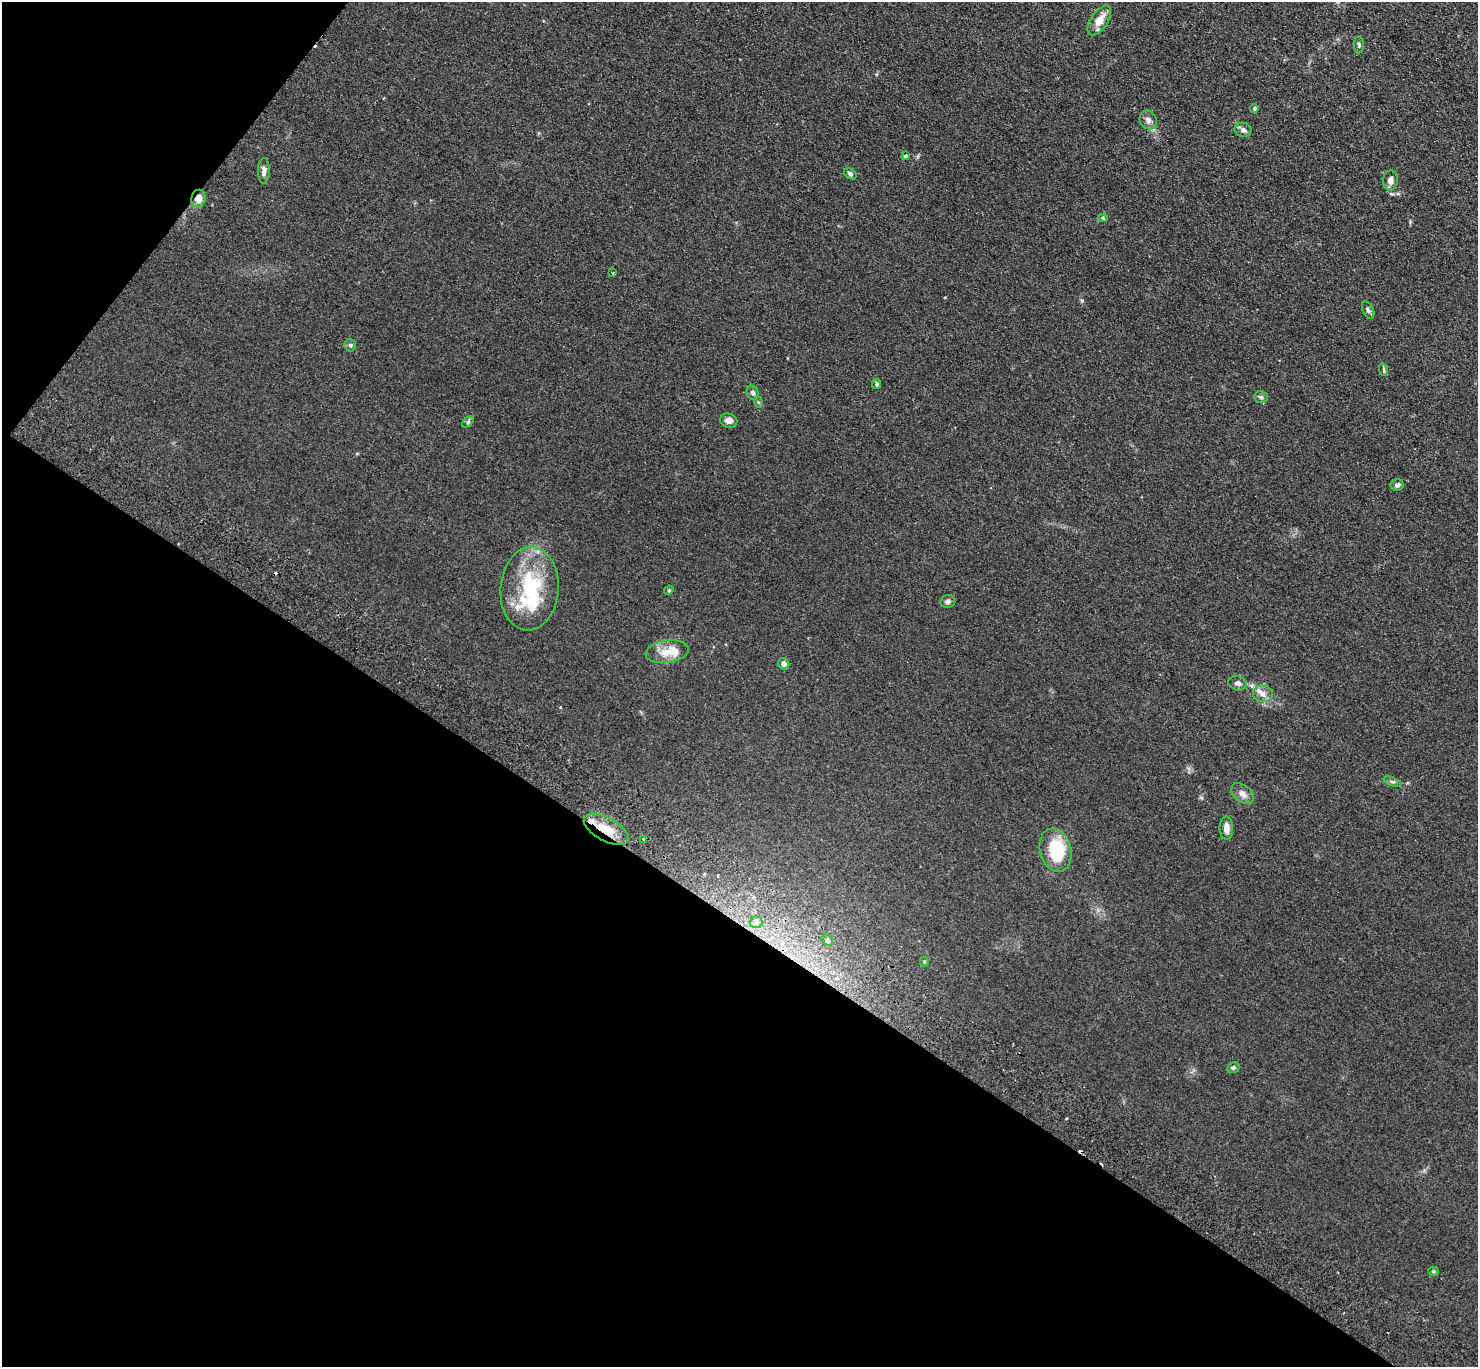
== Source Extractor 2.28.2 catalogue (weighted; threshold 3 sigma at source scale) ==
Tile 9 of 4 x 4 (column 1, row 3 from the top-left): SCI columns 38-1513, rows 1569-2933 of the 5975 x 6006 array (HDU 1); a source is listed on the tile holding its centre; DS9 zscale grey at full resolution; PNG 1480 x 1369 px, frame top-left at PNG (2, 2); each listed source drawn as its Kron ellipse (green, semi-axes under 4 px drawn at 4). Shown black and unused: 36% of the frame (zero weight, under 2 of 3 exposures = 3% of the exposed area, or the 3 px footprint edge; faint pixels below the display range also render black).
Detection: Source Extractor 2.28.2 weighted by HDU 2 'WHT'; one run over the whole footprint, this tile lists its part. Background 0.0978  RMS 0.012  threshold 0.0537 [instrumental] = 3 sigma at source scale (4.5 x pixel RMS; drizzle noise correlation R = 1.50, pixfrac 1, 0.05/0.05 arcsec/px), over >= 5 px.
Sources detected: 47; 1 inside a brighter object's white glare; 3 cosmic-ray / hot-pixel residue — neither listed nor drawn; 3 inside a brighter listed object's ellipse — not listed separately; the other 40 listed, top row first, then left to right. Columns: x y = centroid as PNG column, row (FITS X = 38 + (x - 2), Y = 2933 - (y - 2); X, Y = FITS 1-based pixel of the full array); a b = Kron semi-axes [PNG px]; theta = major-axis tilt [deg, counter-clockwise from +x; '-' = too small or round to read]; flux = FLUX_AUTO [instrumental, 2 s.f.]
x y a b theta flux
1099 20 17 8 56 14
1359 45 8 5 -89 2.1
1254 108 4 4 - 2.1
1148 120 10 8 -59 5.1
1243 130 8 7 - 3.8
905 156 4 4 - 1.3
264 171 13 6 89 5.1
850 174 7 5 -33 2.3
1390 180 10 7 80 6.1
198 198 9 7 79 9.7
1103 218 5 4 - 1.5
613 273 3 2 - 1.2
1368 310 9 5 -64 2.7
350 345 6 6 - 2.6
1384 370 6 4 -71 1.5
877 384 5 4 - 2
753 393 7 6 - 3.1
1261 397 7 6 - 2.4
758 402 6 3 -71 1.3
729 421 9 7 -15 5.7
468 422 7 4 45 1.7
1397 485 6 6 - 3.1
530 589 42 29 85 86
669 590 5 3 - 1.2
948 602 7 6 - 3.2
667 652 22 11 8 17
784 664 6 5 - 5.1
1237 683 9 7 -14 4.5
1263 694 10 8 -9 6.9
1392 782 9 3 -21 1.9
1242 794 13 8 -41 6.4
1226 828 11 6 -89 9.2
606 829 25 11 -28 27
643 839 3 3 - 1.2
1055 850 22 15 -74 55
756 922 6 6 - 3.4
827 940 6 5 - 2.3
924 962 5 4 - 1.4
1233 1068 6 5 - 2.1
1433 1271 5 4 - 1.4
Overlapping masked pixels (flux is a lower limit): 2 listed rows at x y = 198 198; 606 829